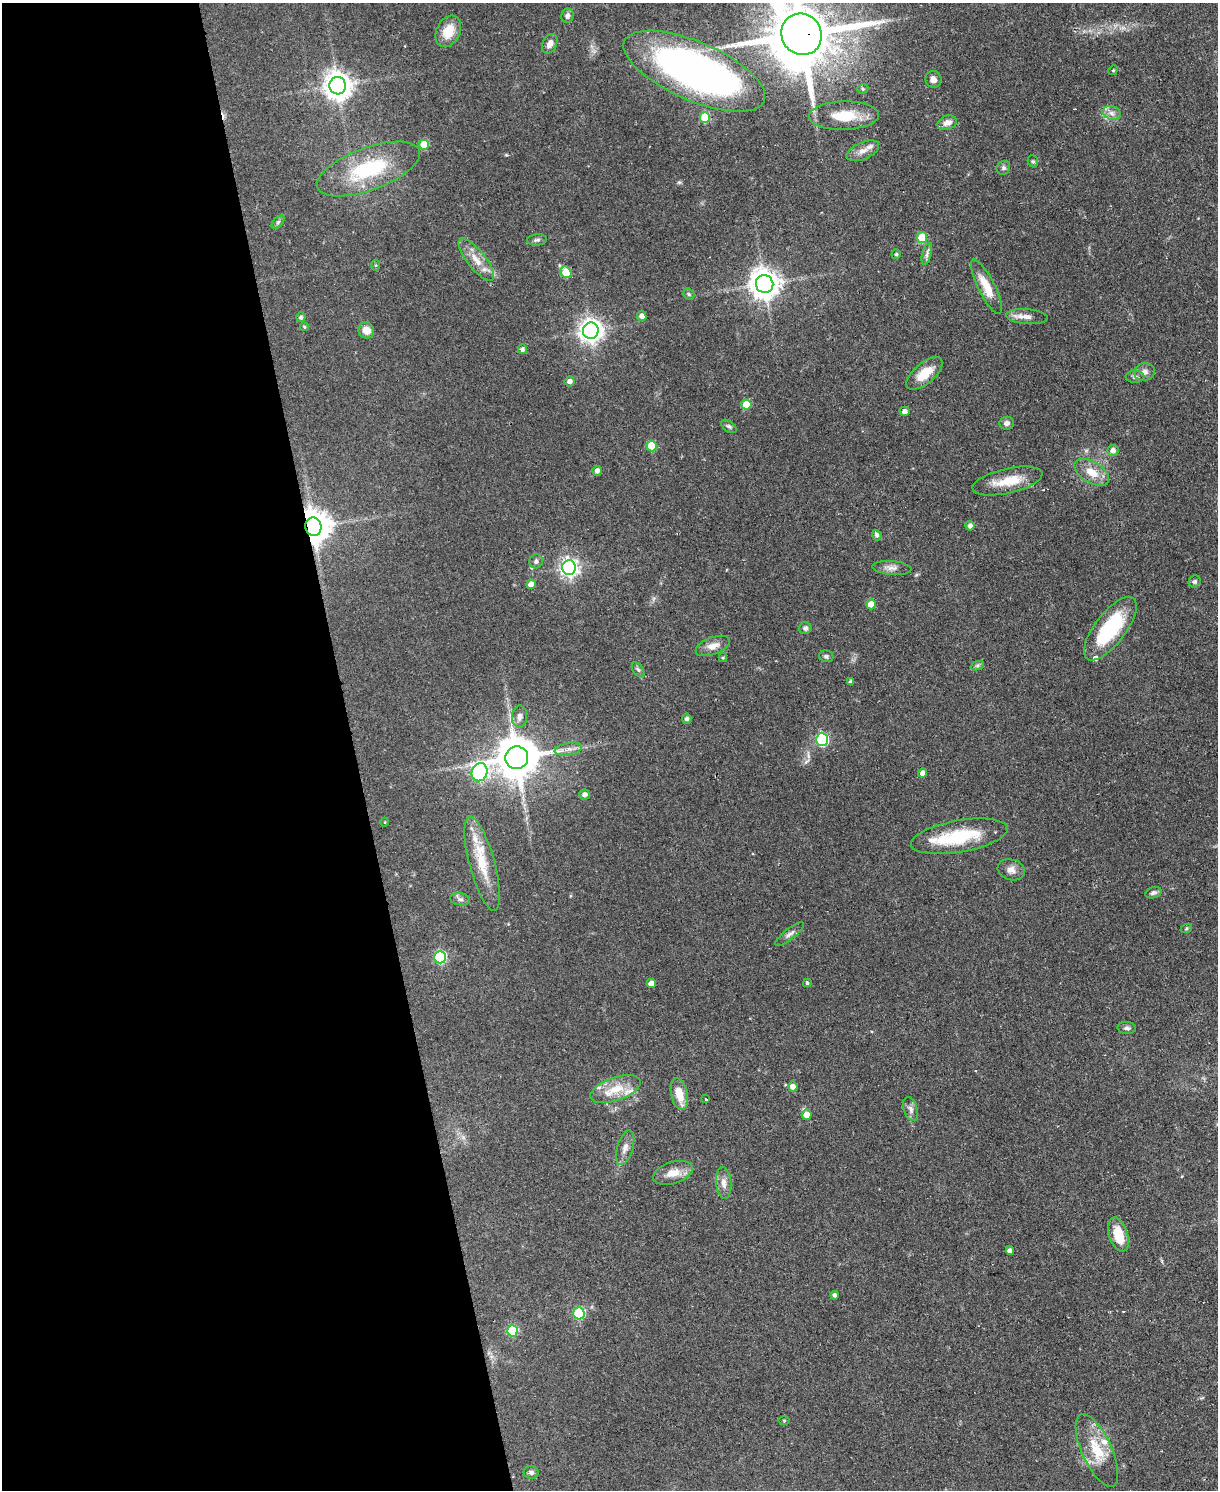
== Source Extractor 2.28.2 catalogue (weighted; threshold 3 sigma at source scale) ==
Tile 5 of 4 x 3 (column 1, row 2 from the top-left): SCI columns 1-1216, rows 1734-3221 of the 4865 x 4839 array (HDU 1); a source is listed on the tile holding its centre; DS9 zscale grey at full resolution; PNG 1220 x 1492 px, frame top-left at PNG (2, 3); each listed source drawn as its Kron ellipse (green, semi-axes under 4 px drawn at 4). Shown black and unused: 29% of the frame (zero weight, under 2 of 3 exposures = <1% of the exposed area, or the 3 px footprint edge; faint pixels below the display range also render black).
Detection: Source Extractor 2.28.2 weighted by HDU 2 'WHT'; one run over the whole footprint, this tile lists its part. Background 0.0668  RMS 0.0055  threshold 0.0248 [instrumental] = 3 sigma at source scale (4.5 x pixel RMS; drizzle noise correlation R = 1.50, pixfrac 1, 0.05/0.05 arcsec/px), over >= 5 px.
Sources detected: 111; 2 cosmic-ray / hot-pixel residue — neither listed nor drawn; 6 inside a brighter listed object's ellipse — not listed separately; the other 103 listed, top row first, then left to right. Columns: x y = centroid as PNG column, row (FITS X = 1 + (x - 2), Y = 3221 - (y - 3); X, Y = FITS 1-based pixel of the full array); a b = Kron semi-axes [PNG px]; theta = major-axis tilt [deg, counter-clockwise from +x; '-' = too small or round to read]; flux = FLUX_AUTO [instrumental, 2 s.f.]
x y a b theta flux
567 16 7 6 - 2.2
448 31 16 11 62 11
801 34 21 20 - 5100
550 44 10 7 63 3.2
1113 70 5 4 - 0.59
694 71 76 29 -23 280
933 79 8 8 - 2.8
338 86 9 8 - 650
863 89 5 4 - 0.84
1112 113 9 6 -17 2.7
844 116 35 14 1 18
705 117 5 5 - 21
947 123 10 7 17 3.8
424 145 5 5 - 14
863 151 17 8 24 4.4
1033 161 6 5 - 0.88
1003 168 7 6 - 1.4
369 169 54 21 20 43
278 222 8 4 45 1.2
922 238 5 5 - 17
537 240 10 5 5 1.4
896 254 5 4 - 0.95
927 254 11 4 75 1.7
476 260 26 9 -51 8
376 265 5 3 - 0.58
566 272 6 5 - 15
765 284 9 8 - 790
986 287 30 8 -63 12
689 294 6 5 - 0.85
642 316 5 4 - 3
301 317 5 4 - 1.3
1027 317 21 7 -5 4.4
304 327 4 4 - 0.73
366 330 8 7 - 5.5
591 331 8 8 - 420
522 349 5 4 - 1.8
1144 372 10 8 9 2.9
925 373 22 10 40 11
1135 377 9 6 0 1.6
569 381 5 5 - 2.6
746 405 5 5 - 15
905 411 5 4 - 2.5
1007 423 7 6 - 2.2
729 426 9 5 -36 1.3
651 446 5 5 - 16
1113 450 5 5 - 2.5
597 471 5 4 - 2.3
1092 472 19 10 -33 8.9
1007 481 36 12 13 13
970 526 5 4 - 2.2
313 527 9 8 - 1000
877 535 5 4 - 1.6
536 561 7 6 - 1.7
569 567 7 7 - 230
892 568 20 6 -5 3.3
1195 581 6 5 - 0.99
531 584 5 4 - 4.2
871 604 5 5 - 5.9
805 628 6 6 - 1.6
1110 629 38 15 53 39
713 646 18 9 20 4.9
826 656 7 5 -11 1.2
723 658 4 4 - 0.66
977 666 7 4 19 1.1
638 670 8 5 -53 1.2
851 682 4 4 - 1.6
520 717 11 7 84 2.6
687 719 5 4 - 1.5
822 740 6 6 - 67
568 749 14 6 11 3.1
517 758 11 11 - 2000
480 772 9 7 67 110
923 773 4 4 - 2.8
584 795 5 5 - 2.3
385 822 4 3 - 0.4
959 836 49 16 10 32
482 864 49 12 -75 19
1011 870 14 10 -17 3.9
1153 893 8 5 14 1.6
460 899 10 6 -10 1.7
1186 929 6 4 19 0.68
790 934 18 5 38 2.2
440 957 6 6 - 58
651 983 4 4 - 5.2
807 983 4 4 - 0.86
1127 1028 9 6 -5 1.5
793 1087 5 4 - 3.4
616 1089 26 11 19 12
679 1094 16 8 -78 9.4
705 1099 4 2 - 0.62
911 1109 12 7 -72 2.4
806 1115 5 5 - 5.6
625 1148 18 8 72 3.9
673 1173 20 11 17 7.2
724 1183 16 7 -85 3.9
1118 1235 18 9 -73 14
1010 1251 4 4 - 2.6
835 1295 4 4 - 1.6
579 1313 6 5 - 41
512 1331 5 5 - 30
784 1421 6 4 0 0.54
1097 1450 39 15 -66 17
531 1472 7 6 - 1.5
Overlapping masked pixels (flux is a lower limit): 2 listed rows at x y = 801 34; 313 527
Isophote crosses this tile's border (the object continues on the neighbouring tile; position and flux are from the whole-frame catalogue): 2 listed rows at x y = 801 34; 694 71